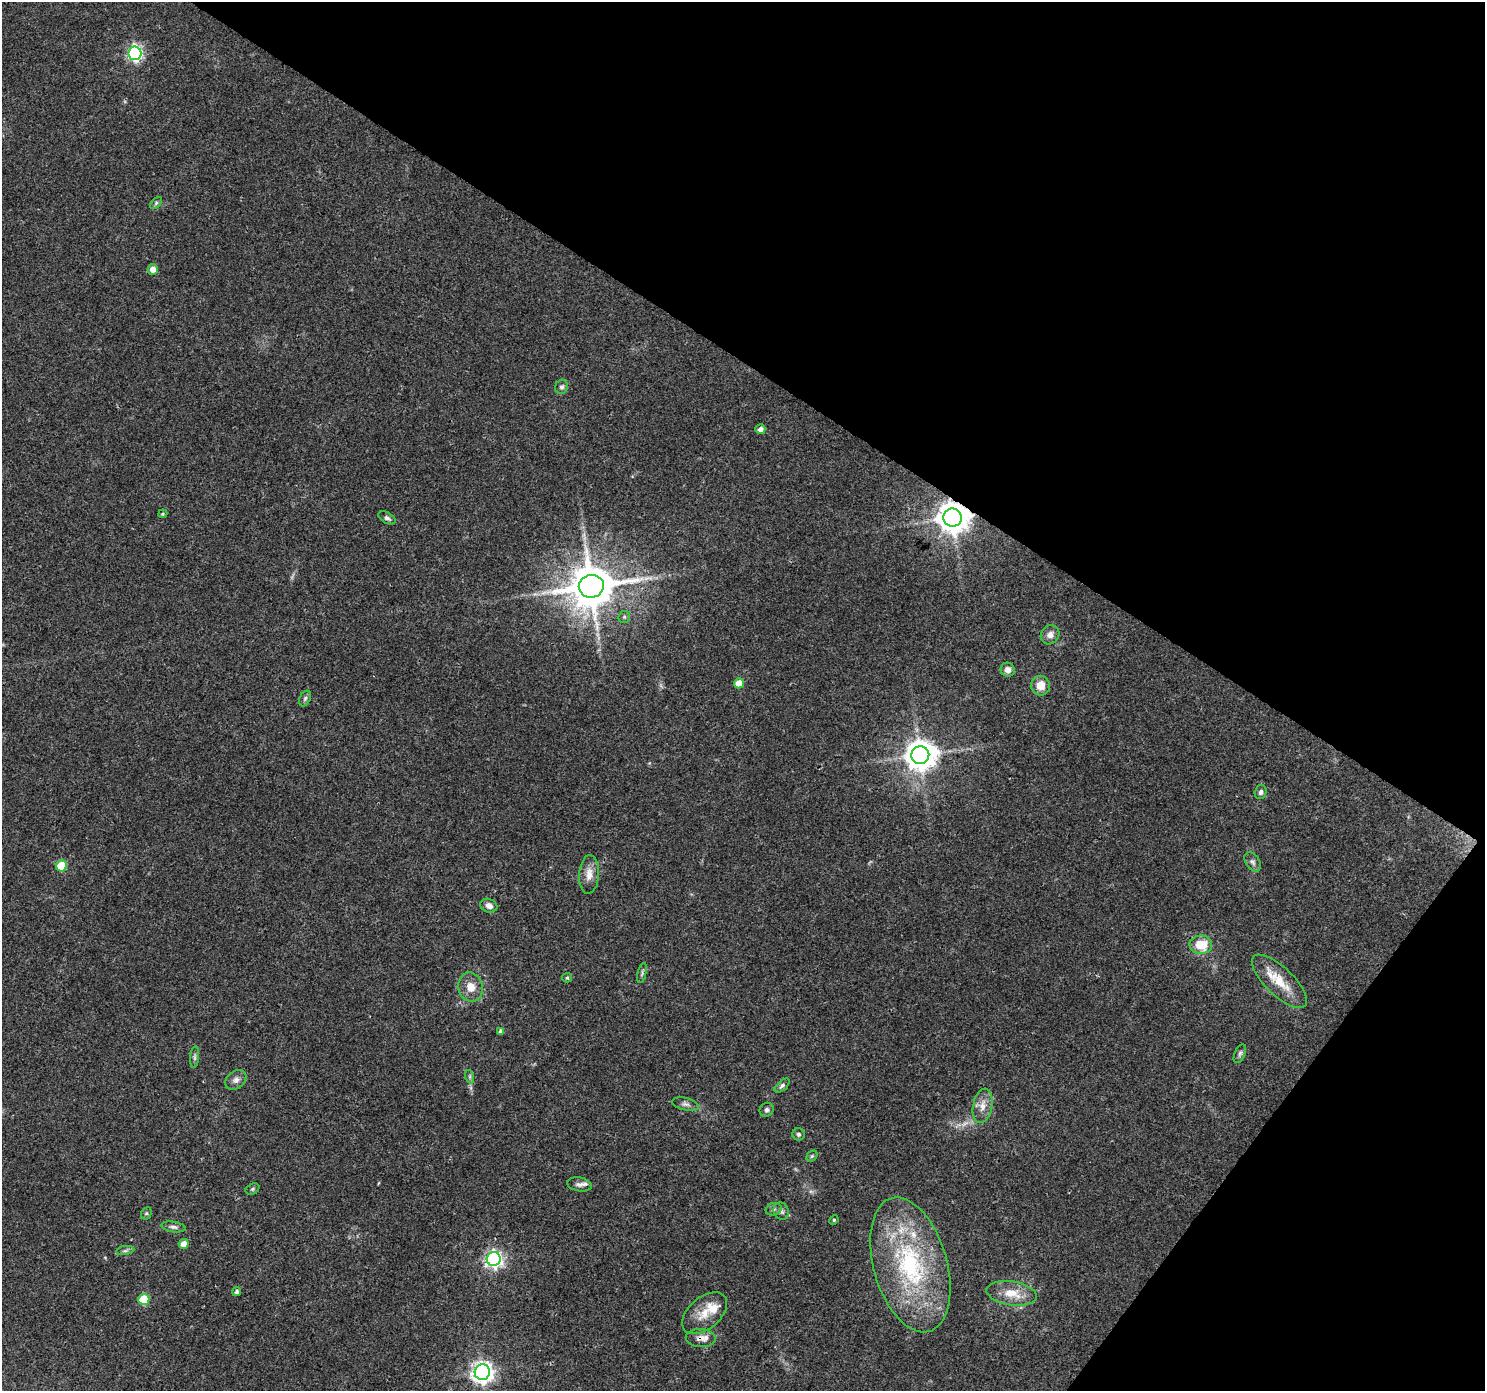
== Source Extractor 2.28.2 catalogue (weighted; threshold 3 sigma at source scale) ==
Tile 8 of 4 x 4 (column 4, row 2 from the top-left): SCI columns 4451-5933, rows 2964-4352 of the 5942 x 5993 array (HDU 1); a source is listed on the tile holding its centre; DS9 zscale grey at full resolution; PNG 1487 x 1393 px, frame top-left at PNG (2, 2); each listed source drawn as its Kron ellipse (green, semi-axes under 4 px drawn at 4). Shown black and unused: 32% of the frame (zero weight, under 3 of 4 exposures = <1% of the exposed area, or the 3 px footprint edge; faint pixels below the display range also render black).
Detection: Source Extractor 2.28.2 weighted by HDU 2 'WHT'; one run over the whole footprint, this tile lists its part. Background 0.0446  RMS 0.0036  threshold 0.016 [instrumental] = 3 sigma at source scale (4.5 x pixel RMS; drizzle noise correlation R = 1.50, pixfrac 1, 0.0396/0.0396 arcsec/px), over >= 5 px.
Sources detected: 59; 2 too faint to see at this stretch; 1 long thin detection or spike segment (spike, bleed or trail) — neither listed nor drawn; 2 inside a brighter listed object's ellipse — not listed separately; the other 54 listed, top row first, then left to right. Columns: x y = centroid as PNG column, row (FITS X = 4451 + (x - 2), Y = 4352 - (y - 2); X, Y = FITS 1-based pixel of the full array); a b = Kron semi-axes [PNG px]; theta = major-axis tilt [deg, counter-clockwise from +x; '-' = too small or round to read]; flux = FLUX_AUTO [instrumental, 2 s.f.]
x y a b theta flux
135 53 7 6 - 76
156 203 7 4 46 0.62
153 269 5 5 - 2.6
562 387 7 6 - 0.96
760 429 5 5 - 1.6
163 514 4 3 - 0.42
387 518 9 5 -29 1.1
953 518 9 9 - 620
591 586 12 11 - 1600
624 617 6 5 - 0.7
1050 635 10 9 - 2.1
1008 670 7 7 - 2
739 683 5 5 - 6.1
1041 686 10 9 - 4.3
305 698 8 5 64 0.74
920 755 9 9 - 580
1261 792 7 6 - 1.1
1253 862 10 7 -57 1.3
62 866 5 5 - 17
589 874 19 10 86 3.7
489 906 8 6 -19 1.7
1201 945 11 9 -2 8.5
642 973 10 4 77 0.74
567 978 5 4 - 0.5
1279 981 36 14 -44 9.7
471 987 15 12 -77 4.3
501 1031 4 4 - 0.94
1240 1054 10 5 65 0.91
195 1057 11 4 85 0.86
470 1077 7 4 -72 0.66
236 1080 12 8 39 1.9
782 1086 9 5 41 0.82
685 1104 13 6 -13 1.4
983 1106 17 9 79 3.9
767 1110 7 7 - 0.91
799 1134 6 6 - 0.8
812 1156 6 5 - 0.55
579 1184 12 7 -10 1.6
252 1189 7 5 27 0.61
774 1209 8 6 18 0.98
781 1211 9 7 -65 1.3
146 1213 6 5 - 0.57
834 1220 5 4 - 0.39
173 1227 12 5 -9 1.2
184 1244 5 5 - 3.1
125 1250 9 4 9 0.85
494 1259 7 7 - 130
910 1265 69 36 -74 53
237 1292 4 4 - 0.82
1012 1293 25 12 -9 7
144 1299 5 5 - 17
705 1313 26 16 40 6.8
701 1338 15 9 -2 2.7
482 1372 8 7 - 210
Overlapping masked pixels (flux is a lower limit): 2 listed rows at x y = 953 518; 701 1338